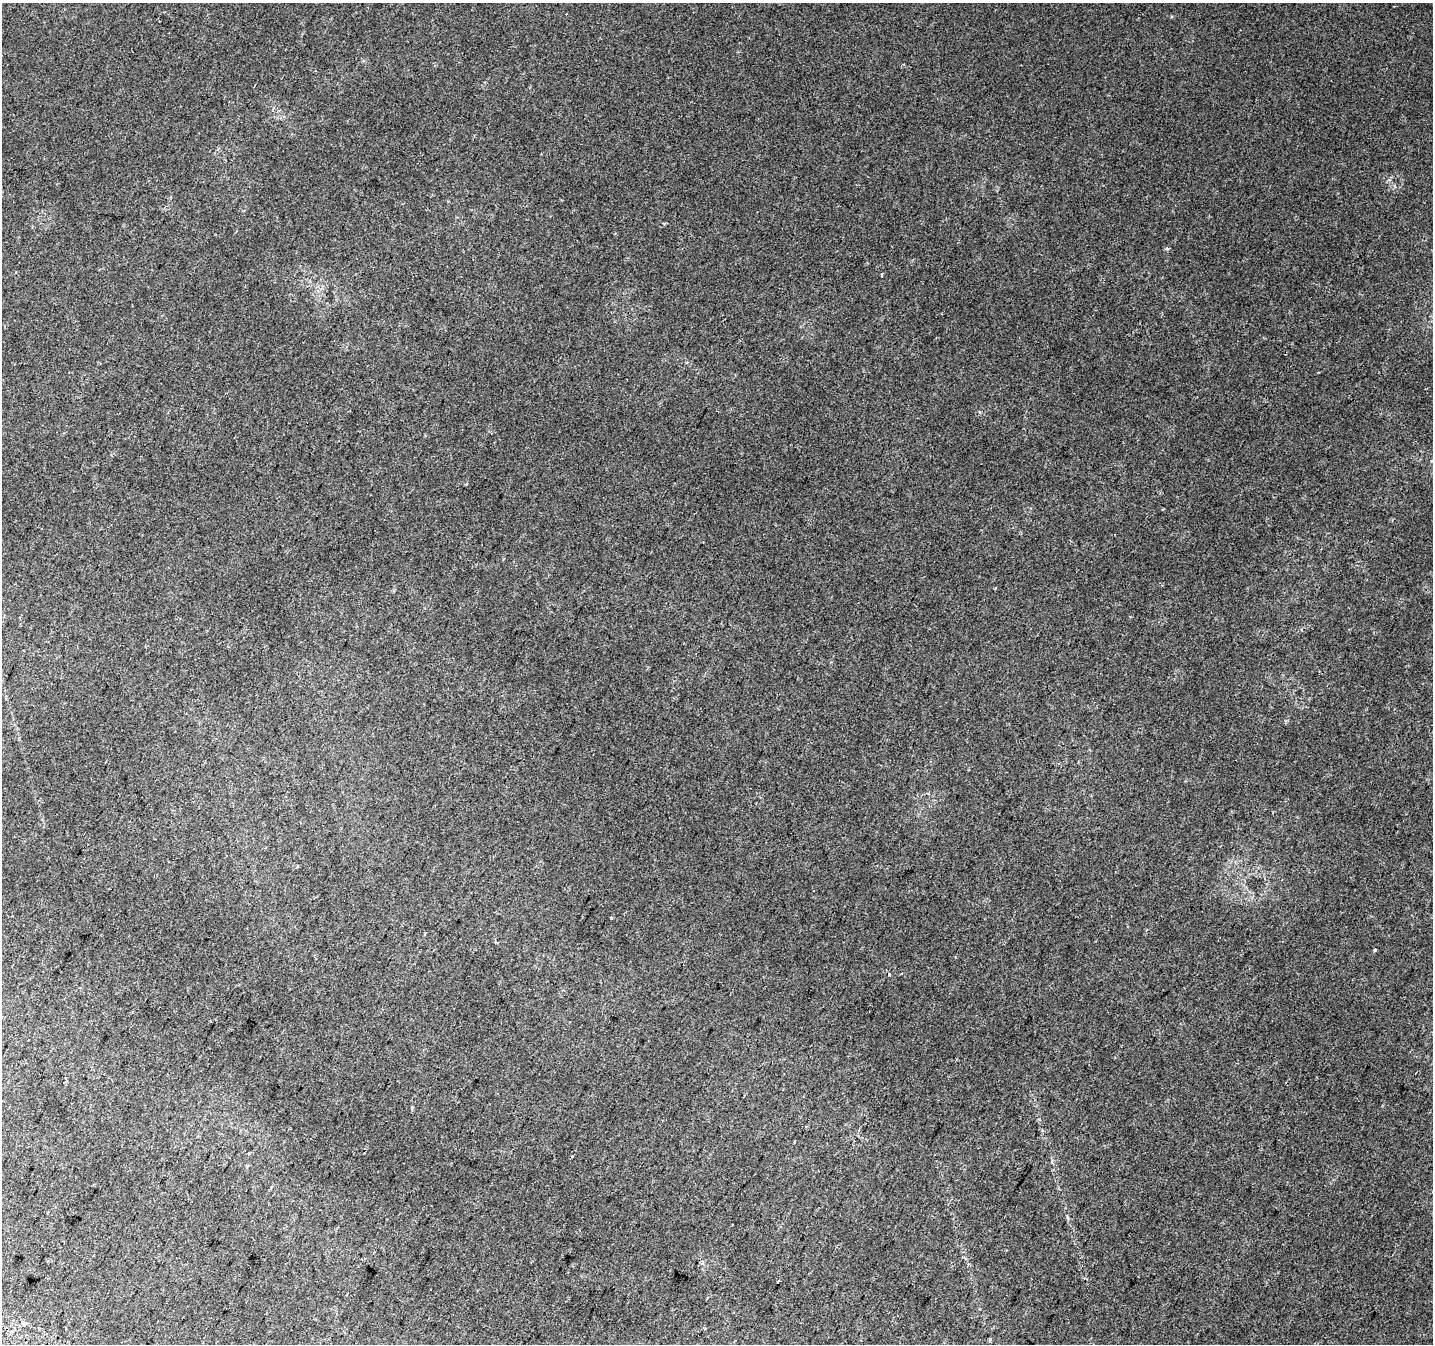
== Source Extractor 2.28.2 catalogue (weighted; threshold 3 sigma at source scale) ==
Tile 7 of 4 x 4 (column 3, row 2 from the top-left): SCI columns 2891-4321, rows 2989-4330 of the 5773 x 5911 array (HDU 1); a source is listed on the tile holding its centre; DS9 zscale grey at full resolution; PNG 1435 x 1346 px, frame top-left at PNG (2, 3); no overlay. Shown black and unused: <1% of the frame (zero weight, under 2 of 3 exposures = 2% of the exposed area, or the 3 px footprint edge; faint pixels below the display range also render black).
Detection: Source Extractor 2.28.2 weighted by HDU 2 'WHT'; one run over the whole footprint, this tile lists its part. Background 0.0321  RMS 0.01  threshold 0.046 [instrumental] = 3 sigma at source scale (4.5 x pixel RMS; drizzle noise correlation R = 1.50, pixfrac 1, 0.0396/0.0396 arcsec/px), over >= 5 px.
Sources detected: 7; all 7 listed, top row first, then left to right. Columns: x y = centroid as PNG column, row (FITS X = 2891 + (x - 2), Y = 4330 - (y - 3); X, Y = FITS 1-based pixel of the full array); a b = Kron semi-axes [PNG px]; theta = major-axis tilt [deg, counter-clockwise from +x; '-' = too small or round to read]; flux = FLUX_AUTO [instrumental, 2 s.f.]
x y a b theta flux
882 275 4 3 - 0.93
611 918 3 3 - 1.1
1375 950 3 3 - 2.3
889 974 3 3 - 5.5
249 1153 4 3 - 0.77
779 1281 3 2 - 1.4
24 1324 3 3 - 65